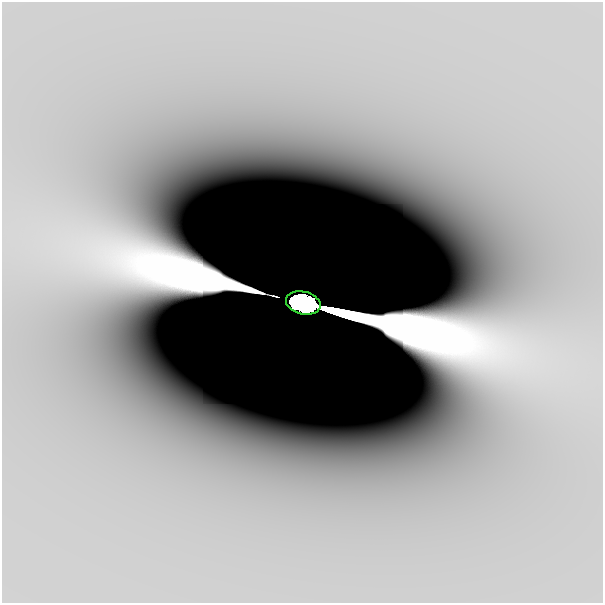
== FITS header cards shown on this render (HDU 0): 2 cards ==
NAXIS1  =                  601
NAXIS2  =                  601

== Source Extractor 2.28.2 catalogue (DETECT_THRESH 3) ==
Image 601 x 601 px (HDU 0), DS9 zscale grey, 1 PNG px = 1 image px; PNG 605 x 605 px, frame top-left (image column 1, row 601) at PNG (2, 2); each listed source drawn as its Kron ellipse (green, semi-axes under 4 px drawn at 4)
Background -1.49e-11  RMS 9.6e-12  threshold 2.88e-11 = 3 sigma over >= 5 px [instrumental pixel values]
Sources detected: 3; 2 with non-positive FLUX_AUTO (blend fragments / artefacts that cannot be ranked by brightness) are neither listed nor drawn; the other 1 listed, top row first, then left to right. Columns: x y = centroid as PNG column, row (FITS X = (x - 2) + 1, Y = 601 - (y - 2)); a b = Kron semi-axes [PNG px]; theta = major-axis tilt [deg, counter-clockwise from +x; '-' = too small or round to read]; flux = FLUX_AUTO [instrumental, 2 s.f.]
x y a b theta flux
303 303 17 11 -13 18
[2 non-positive-flux detections neither listed nor drawn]